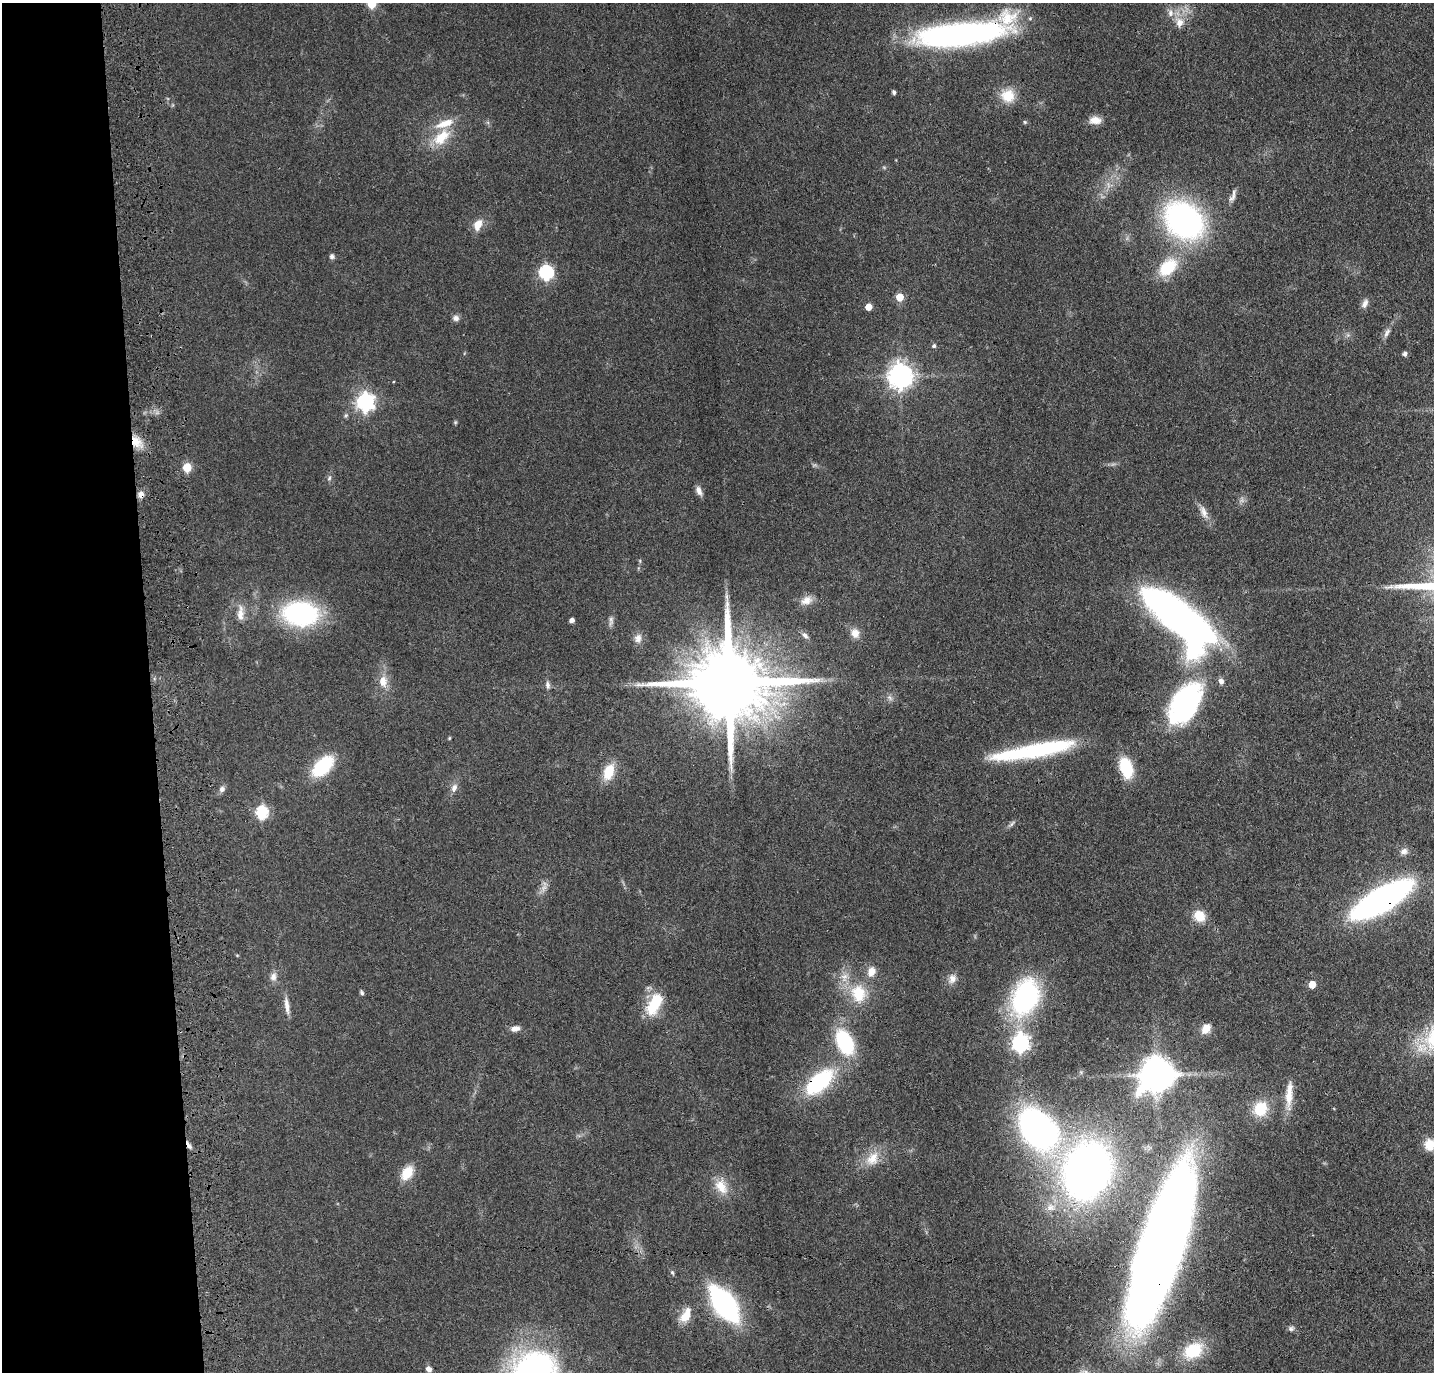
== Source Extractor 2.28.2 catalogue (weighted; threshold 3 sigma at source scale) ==
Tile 4 of 3 x 3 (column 1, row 2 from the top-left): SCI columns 115-1546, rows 1484-2853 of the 4525 x 4336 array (HDU 1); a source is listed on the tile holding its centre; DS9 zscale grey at full resolution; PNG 1436 x 1374 px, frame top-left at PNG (2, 3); no overlay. Shown black and unused: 10% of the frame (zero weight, under 3 of 4 exposures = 6% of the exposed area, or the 3 px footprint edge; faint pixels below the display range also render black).
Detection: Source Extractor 2.28.2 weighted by HDU 2 'WHT'; one run over the whole footprint, this tile lists its part. Background 0.0633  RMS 0.006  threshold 0.0272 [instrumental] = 3 sigma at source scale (4.5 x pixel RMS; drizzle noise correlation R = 1.50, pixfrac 1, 0.05/0.05 arcsec/px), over >= 5 px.
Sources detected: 98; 2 too faint to see at this stretch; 2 inside a brighter object's white glare — not listed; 4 inside a brighter listed object's ellipse — not listed separately; the other 90 listed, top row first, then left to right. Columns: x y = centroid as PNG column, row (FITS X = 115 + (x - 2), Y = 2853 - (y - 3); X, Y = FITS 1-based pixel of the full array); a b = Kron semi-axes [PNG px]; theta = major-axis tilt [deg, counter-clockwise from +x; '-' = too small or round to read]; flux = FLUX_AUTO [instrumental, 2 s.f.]
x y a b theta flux
372 3 5 5 - 31
1179 22 14 11 -76 6.4
961 34 91 22 6 180
894 92 4 4 - 1.6
1008 96 17 16 - 13
1095 120 15 9 0 5.5
1025 122 5 5 - 0.8
441 137 29 16 42 18
1232 198 14 7 49 3
1183 220 33 25 -38 180
478 225 13 9 68 7.3
332 257 6 5 - 1.9
1168 267 24 15 44 25
546 272 7 6 - 110
900 297 5 5 - 13
1365 303 13 7 65 3
868 307 5 5 - 8.4
456 318 9 8 - 2.3
1387 333 15 6 60 2.8
934 346 5 5 - 1.4
1405 354 5 4 - 1.9
900 376 8 8 - 580
365 402 7 7 - 240
455 422 5 5 - 0.77
137 442 19 12 -48 9.4
187 467 5 5 - 26
329 478 6 5 - 1.2
699 491 12 7 -69 3.2
141 494 8 7 - 3.3
1204 512 21 8 -68 5.1
640 561 6 3 -73 0.71
1390 587 11 4 9 2.1
806 600 16 10 24 5.3
240 612 18 9 89 5.7
301 613 32 22 -4 92
1180 619 88 30 -42 290
572 620 4 4 - 2.9
855 633 13 11 -73 5.3
805 635 10 6 -51 2.1
638 638 13 9 79 3.9
383 681 16 11 -83 7.4
1221 681 8 7 - 2.2
729 682 24 18 -2 10000
548 685 11 6 -85 2.2
890 698 9 4 -36 1.7
1185 703 50 28 58 110
449 738 4 4 - 0.6
1034 751 90 14 10 69
323 766 21 11 45 44
1126 768 18 11 -73 31
609 772 19 11 70 13
454 788 12 7 68 3.4
222 789 8 7 - 2.4
261 813 6 6 - 75
1012 824 9 5 56 1.4
1404 851 10 8 4 3
544 888 10 7 48 3
1382 899 40 14 30 310
1199 916 16 13 -48 9.6
871 972 13 9 64 5.8
273 977 12 8 80 3.5
952 979 13 10 59 4.2
1312 985 5 5 - 9.6
362 993 6 4 -71 1.2
858 993 25 20 -78 22
1025 997 40 27 67 91
654 1004 29 14 63 22
287 1006 24 6 -83 4.7
515 1029 12 7 11 3.6
1206 1029 13 9 54 5.6
845 1042 25 15 -66 44
1020 1043 8 7 - 210
1155 1075 10 8 80 870
819 1082 30 14 42 58
1289 1095 39 8 85 11
1260 1109 19 17 56 18
1036 1128 39 25 -59 200
189 1145 12 4 -62 2.6
1430 1145 13 12 - 9.8
872 1158 23 16 57 11
1087 1171 39 31 71 450
407 1173 19 12 59 11
721 1186 22 14 -58 11
1162 1245 142 34 73 1000
672 1272 6 5 - 1
724 1304 26 12 -54 170
686 1315 19 10 63 10
1291 1328 8 7 - 1.7
1193 1351 23 16 33 26
429 1369 7 5 -39 2.8
Overlapping masked pixels (flux is a lower limit): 8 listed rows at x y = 961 34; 137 442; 141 494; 729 682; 1382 899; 819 1082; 189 1145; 1162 1245
Isophote crosses this tile's border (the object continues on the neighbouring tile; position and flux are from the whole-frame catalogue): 2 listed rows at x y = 372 3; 1430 1145